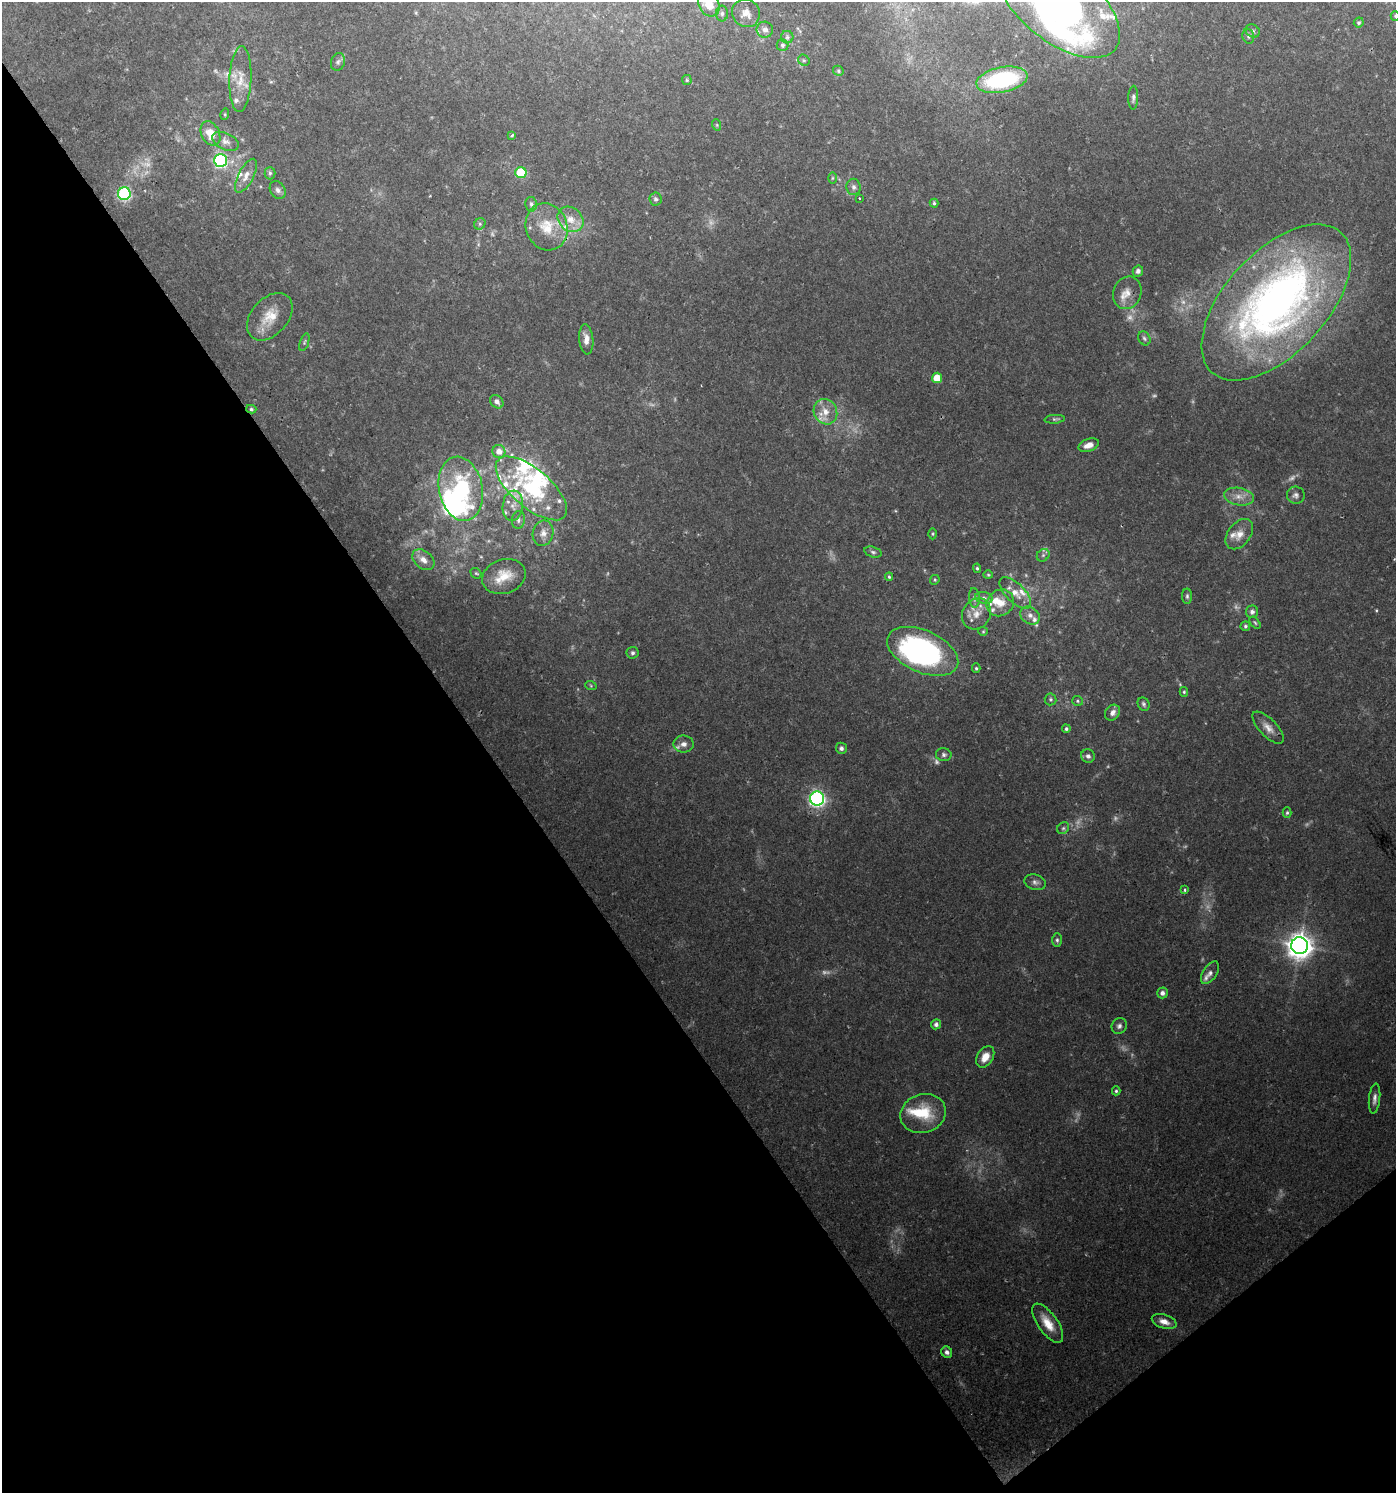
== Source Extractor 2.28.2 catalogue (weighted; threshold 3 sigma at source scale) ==
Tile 14 of 4 x 4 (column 2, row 4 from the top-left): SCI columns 1527-2920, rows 5-1495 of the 5902 x 5967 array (HDU 1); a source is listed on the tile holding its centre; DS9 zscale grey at full resolution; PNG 1398 x 1495 px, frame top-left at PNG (2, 2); each listed source drawn as its Kron ellipse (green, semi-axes under 4 px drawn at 4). Shown black and unused: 38% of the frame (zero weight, under 2 of 3 exposures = <1% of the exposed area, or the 3 px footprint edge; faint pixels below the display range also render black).
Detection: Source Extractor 2.28.2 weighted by HDU 2 'WHT'; one run over the whole footprint, this tile lists its part. Background 0.0724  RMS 0.007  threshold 0.0315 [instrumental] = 3 sigma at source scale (4.5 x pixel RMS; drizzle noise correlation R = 1.50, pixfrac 1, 0.0396/0.0396 arcsec/px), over >= 5 px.
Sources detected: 157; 13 too faint to see at this stretch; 7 inside a brighter object's white glare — neither listed nor drawn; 23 inside a brighter listed object's ellipse — not listed separately; the other 114 listed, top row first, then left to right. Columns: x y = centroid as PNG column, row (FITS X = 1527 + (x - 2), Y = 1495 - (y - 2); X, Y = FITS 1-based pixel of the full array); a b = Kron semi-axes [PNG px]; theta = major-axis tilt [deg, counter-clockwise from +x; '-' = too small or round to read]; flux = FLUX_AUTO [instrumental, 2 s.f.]
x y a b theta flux
709 4 13 10 -62 14
1059 4 72 37 -39 340
746 13 14 13 - 6.5
722 14 8 6 90 1.8
1395 16 5 4 - 0.89
1359 22 5 4 - 1.2
765 30 8 8 - 3.2
1253 31 7 6 - 1.9
1248 36 8 5 -75 1.8
787 37 6 6 - 1.6
782 45 6 6 - 1.7
804 60 6 5 - 1.3
338 62 9 7 72 2.1
838 71 5 4 - 1
240 79 33 11 88 13
687 80 5 4 - 0.85
1002 80 26 12 11 73
1133 98 12 5 88 2.1
225 114 6 3 72 0.78
717 125 6 3 -72 0.76
210 133 13 9 -62 11
512 135 3 3 - 2.9
225 141 14 8 -25 4.3
220 160 6 6 - 96
270 173 6 5 - 1.5
521 173 5 5 - 35
246 176 18 7 62 6.1
832 178 6 4 89 0.9
854 187 8 7 - 2.5
278 190 9 7 -57 2.8
124 194 6 6 - 88
860 198 3 2 - 0.76
656 199 6 6 - 1.7
934 203 4 4 - 1.2
531 204 7 5 -79 1.6
570 219 14 11 -43 9.2
480 224 6 5 - 1.3
547 227 24 20 -68 20
1138 271 5 5 - 2.1
1127 293 17 14 67 8.2
1276 302 95 51 47 390
270 317 27 18 48 17
1144 338 7 5 -57 1.5
586 339 15 7 -85 5.9
304 342 9 4 71 1.2
937 378 5 5 - 11
497 402 7 6 - 3
251 409 5 4 - 1.1
825 412 13 11 -61 8.8
1055 419 10 4 4 1.3
1089 445 10 6 19 5.4
499 451 6 6 - 6.8
531 488 44 19 -40 61
461 489 32 22 -78 76
1296 495 9 8 - 2.5
1239 497 15 8 -10 6.1
513 506 15 10 83 7.7
518 520 9 6 82 2.4
543 533 13 10 80 5.4
933 534 5 3 - 0.8
1239 534 17 11 52 7.4
873 552 9 5 -16 1.7
1043 555 7 5 45 1.8
423 560 12 8 -40 5.6
977 568 4 4 - 1
476 573 6 4 -41 0.97
988 575 4 4 - 0.82
504 576 22 17 18 15
889 577 4 4 - 0.91
935 580 5 4 - 0.84
1015 593 20 9 -45 8.8
1187 596 8 5 -90 1.5
974 598 10 5 -86 1.8
984 598 9 5 -9 2.2
1000 603 14 13 - 11
1252 612 6 6 - 2.4
976 614 16 14 56 9.3
1030 615 10 8 -37 4.1
1255 623 7 4 -53 1
1245 626 5 5 - 1.3
983 631 5 4 - 0.79
923 651 38 21 -24 150
633 653 6 6 - 1.5
976 668 5 4 - 1
591 686 6 4 -20 0.82
1184 692 5 4 - 0.97
1051 699 6 6 - 1.3
1078 701 5 5 - 1.2
1144 704 7 5 -62 1.5
1112 713 8 7 - 3.9
1268 728 20 9 -46 6.1
1066 729 4 4 - 1.3
684 744 10 8 1 4
841 748 5 5 - 2
944 755 8 6 -10 1.9
1088 756 7 6 - 2.3
817 798 7 7 - 200
1287 813 5 4 - 1.2
1063 828 6 5 - 1.5
1035 882 11 7 -16 2.7
1185 890 3 3 - 1.3
1057 940 7 5 -89 1.5
1300 946 8 8 - 720
1210 973 13 7 56 3
1162 993 5 5 - 2.4
936 1024 5 5 - 2.4
1119 1026 8 7 - 2.4
985 1057 12 8 58 8.2
1116 1091 4 4 - 1.1
1374 1099 15 5 84 3.2
923 1113 23 19 17 23
1164 1322 13 7 -18 5.8
1048 1323 23 10 -55 12
947 1352 6 5 - 2.5
Isophote crosses this tile's border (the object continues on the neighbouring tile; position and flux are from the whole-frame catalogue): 3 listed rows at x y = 709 4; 1059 4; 1395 16